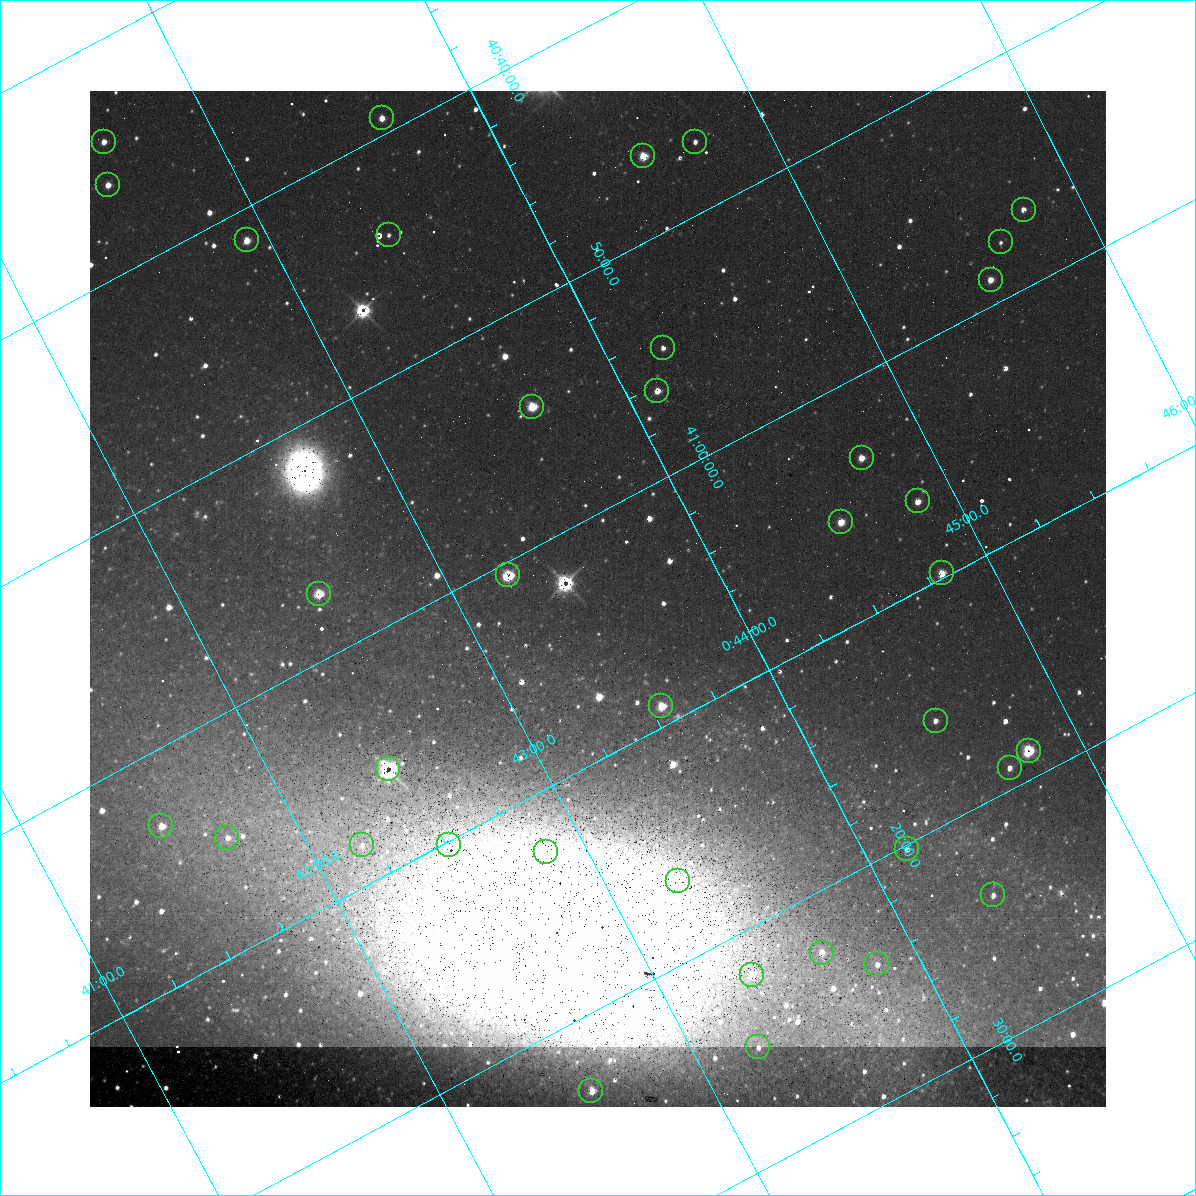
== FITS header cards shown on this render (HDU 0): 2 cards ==
NAXIS1  =                 1016 / length of data axis 1
NAXIS2  =                 1016 / length of data axis 2

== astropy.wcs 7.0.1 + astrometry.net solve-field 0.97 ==
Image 1016 x 1016 px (HDU 0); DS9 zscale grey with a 90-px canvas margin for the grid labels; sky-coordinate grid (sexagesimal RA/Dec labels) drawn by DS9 from the SOLVED WCS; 37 Tycho-2 reference stars matched to detected sources circled (green)
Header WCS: RA---SIN-SIP/DEC--SIN-SIP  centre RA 00:43:31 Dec +41:03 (10.88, +41.06 deg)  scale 2.77 x 2.74 arcsec/px (non-square pixels)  FOV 47.0' x 46.4'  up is +152 deg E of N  parity normal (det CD < 0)
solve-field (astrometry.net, Tycho-2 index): VERIFIED the header's WCS against the Tycho-2 star catalogue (verified at 3 index scales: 11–37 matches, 1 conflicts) and refined it, rather than solving blind
Solved WCS: RA---TAN-SIP/DEC--TAN-SIP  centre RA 00:43:31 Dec +41:03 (10.88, +41.06 deg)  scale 2.77 x 2.74 arcsec/px (non-square pixels)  FOV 47.0' x 46.4'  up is +152 deg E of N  parity normal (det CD < 0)
The solver's refit moves the header's centre by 0.27 arcsec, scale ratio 0.9994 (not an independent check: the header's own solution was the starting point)
Tycho-2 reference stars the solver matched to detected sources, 37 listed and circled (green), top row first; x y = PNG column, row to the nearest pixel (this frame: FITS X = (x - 90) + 1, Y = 1016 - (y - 91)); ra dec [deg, ICRS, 3 dp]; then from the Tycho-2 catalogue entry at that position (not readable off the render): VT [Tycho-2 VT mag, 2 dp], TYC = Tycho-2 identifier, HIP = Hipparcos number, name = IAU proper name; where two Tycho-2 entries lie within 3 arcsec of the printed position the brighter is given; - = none
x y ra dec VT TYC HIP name
382 118 10.908 +40.655 11.40 2801-793-1 - -
104 142 10.647 +40.570 10.34 2801-551-1 - -
695 142 11.179 +40.784 11.39 2801-1484-1 - -
643 156 11.126 +40.775 11.08 2801-632-1 - -
108 185 10.631 +40.601 10.67 2801-1597-1 - -
1024 210 11.444 +40.946 11.21 2801-1295-1 - -
389 235 10.860 +40.737 12.01 2801-1640-1 - -
247 240 10.730 +40.689 10.96 2801-1228-1 - -
1001 242 11.408 +40.961 13.31 2801-1224-1 - -
991 280 11.382 +40.982 11.36 2801-1000-1 - -
663 348 11.055 +40.912 11.37 2801-1449-1 - -
657 391 11.030 +40.938 11.35 2801-1210-1 - -
532 407 10.910 +40.904 10.39 2801-1024-1 - -
862 458 11.183 +41.057 10.65 2801-1540-1 - -
918 501 11.214 +41.106 11.27 2801-1352-1 - -
841 522 11.135 +41.093 10.71 2801-1503-1 - -
942 573 11.202 +41.163 10.95 2801-1544-1 - -
508 575 10.809 +41.009 9.29 2801-2078-1 - -
319 594 10.629 +40.954 9.37 2801-2009-1 3333 -
661 706 10.886 +41.153 10.99 2801-2037-1 - -
936 721 11.127 +41.260 11.28 2805-390-1 - -
1029 751 11.198 +41.314 9.30 2805-117-1 - -
1010 768 11.172 +41.318 11.25 2805-108-1 - -
388 769 10.609 +41.097 10.73 2801-2063-1 - -
161 826 10.377 +41.053 11.36 2801-2079-1 - -
227 838 10.431 +41.085 11.65 2801-2062-1 - -
362 845 10.549 +41.138 12.52 2801-2061-1 - -
449 845 10.628 +41.169 11.22 2801-2073-1 - -
907 849 11.041 +41.336 11.24 2805-2210-1 - -
546 852 10.713 +41.209 11.21 2801-2008-1 - -
678 881 10.818 +41.276 11.21 2805-2125-1 - -
993 895 11.098 +41.398 11.60 2805-2202-1 - -
822 953 10.914 +41.376 10.74 2805-2142-1 - -
877 964 10.959 +41.403 11.28 2805-2128-1 - -
752 975 10.840 +41.365 11.39 2805-2131-2 - -
758 1047 10.811 +41.416 11.59 2805-2157-1 - -
591 1091 10.639 +41.386 11.36 2805-2208-1 - -